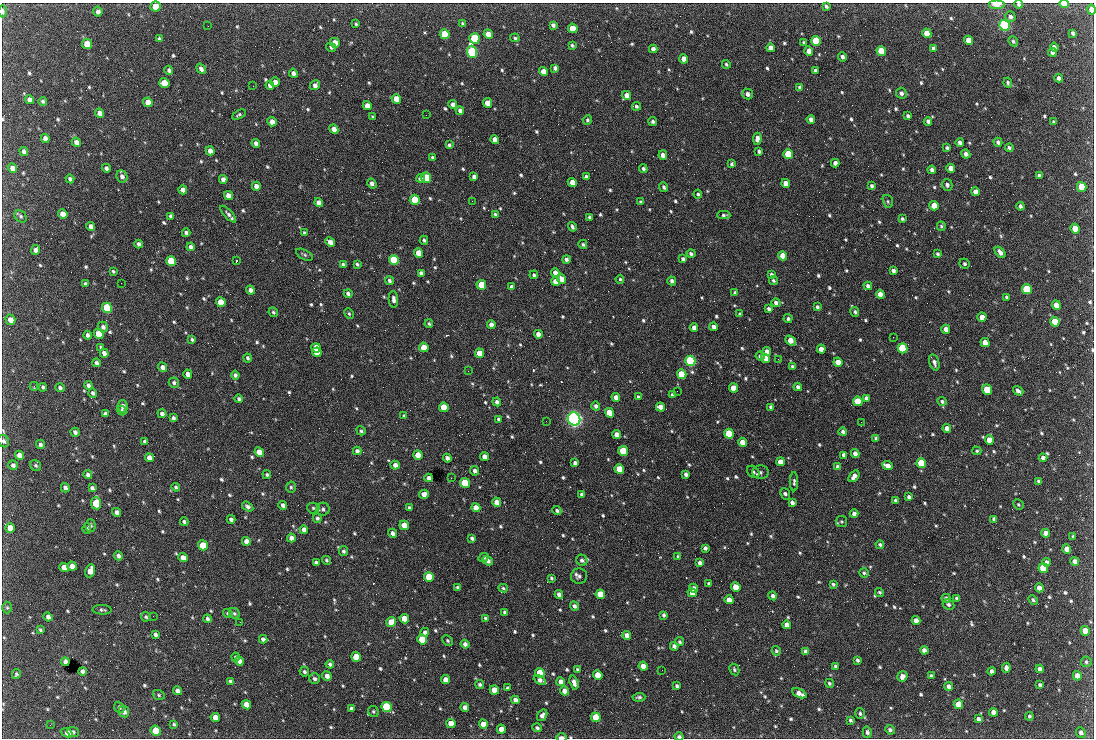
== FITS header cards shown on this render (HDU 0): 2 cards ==
NAXIS1  =                 1092 /fastest changing axis
NAXIS2  =                  736 /next to fastest changing axis

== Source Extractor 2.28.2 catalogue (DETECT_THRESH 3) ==
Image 1092 x 736 px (HDU 0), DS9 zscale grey, 1 PNG px = 1 image px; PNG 1096 x 740 px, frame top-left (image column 1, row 736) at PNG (2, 3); each listed source drawn as its Kron ellipse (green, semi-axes under 4 px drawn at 4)
Background 2140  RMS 43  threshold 128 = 3 sigma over >= 5 px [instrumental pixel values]
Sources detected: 806; of the 806, the 500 brightest by FLUX_AUTO listed and drawn (306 fainter detections omitted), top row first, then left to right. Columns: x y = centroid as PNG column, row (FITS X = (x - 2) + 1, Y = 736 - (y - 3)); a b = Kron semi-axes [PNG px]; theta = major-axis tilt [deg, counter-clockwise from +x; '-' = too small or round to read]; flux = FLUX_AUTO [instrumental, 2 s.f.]
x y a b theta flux
997 4 8 4 0 3.2e+04
1019 4 4 4 - 5.0e+03
1064 4 5 3 - 5.0e+04
156 6 5 5 - 4.6e+04
826 6 4 3 - 5.6e+03
1091 10 5 4 - 2.8e+04
3 11 6 3 -89 8.7e+03
98 12 5 4 - 1.1e+04
1010 17 5 5 - 9.4e+03
356 24 4 3 - 4.5e+03
462 24 4 3 - 4.6e+03
553 25 4 4 - 8.7e+03
1004 25 5 5 - 6.7e+05
208 26 2 2 - 4.5e+03
573 28 5 4 - 5.4e+04
927 33 5 4 - 5.2e+04
1073 33 4 3 - 5.9e+03
445 34 5 4 - 1.5e+05
488 34 5 4 - 3.4e+04
474 38 5 5 - 2.5e+05
515 38 5 3 - 4.6e+03
159 39 4 3 - 5.6e+03
969 40 5 4 - 5.2e+04
816 41 5 4 - 1.8e+05
1013 41 5 4 - 5.5e+03
804 42 3 3 - 4.7e+03
335 43 5 4 - 4.1e+04
87 44 5 5 - 7.0e+04
572 45 4 3 - 4.8e+03
331 47 5 4 - 5.0e+03
1054 47 4 4 - 1.1e+04
771 48 4 4 - 1.9e+04
934 48 4 4 - 9.3e+03
653 49 4 4 - 1.4e+04
809 51 5 4 - 2.4e+04
881 51 5 4 - 8.4e+04
472 52 6 5 - 5.1e+05
1052 52 4 3 - 8.6e+03
842 57 4 4 - 9.0e+03
684 59 4 4 - 2.8e+04
726 64 4 3 - 4.6e+03
555 68 4 4 - 8.0e+03
201 69 5 4 - 9.9e+03
169 70 4 4 - 6.5e+03
815 71 4 4 - 9.5e+03
543 72 5 4 - 3.8e+04
293 73 4 4 - 1.1e+04
1059 78 4 3 - 1.0e+04
275 82 4 4 - 1.7e+04
164 83 5 4 - 5.7e+04
1008 83 5 4 - 4.5e+03
270 85 4 4 - 1.2e+04
315 85 5 4 - 1.2e+04
253 86 2 2 - 1.9e+04
800 87 4 3 - 8.4e+03
901 93 5 5 - 9.2e+03
748 94 5 5 - 9.3e+03
627 95 4 4 - 2.7e+04
396 99 5 4 - 4.6e+04
29 100 5 4 - 1.3e+04
43 101 4 4 - 5.3e+03
148 102 5 4 - 3.6e+04
487 103 5 4 - 3.1e+04
453 104 4 4 - 1.1e+04
367 106 4 4 - 2.5e+04
637 106 4 4 - 6.3e+03
460 111 4 4 - 1.0e+04
100 113 5 4 - 1.9e+04
239 115 7 4 27 5.0e+03
426 115 2 2 - 6.2e+03
908 116 4 3 - 6.0e+03
373 117 3 3 - 4.3e+03
811 119 4 4 - 1.4e+04
587 120 5 4 - 4.8e+03
653 121 4 4 - 6.8e+03
928 121 4 3 - 8.1e+03
272 122 5 4 - 2.4e+04
1054 122 4 3 - 4.4e+03
334 129 5 4 - 2.1e+04
45 138 4 4 - 1.4e+04
495 139 4 4 - 2.6e+04
757 139 6 4 84 1.4e+04
76 142 5 4 - 1.6e+04
960 142 4 4 - 9.6e+03
998 142 4 4 - 7.7e+03
256 143 4 4 - 1.2e+04
449 145 4 3 - 5.4e+03
947 148 4 3 - 6.4e+03
1009 148 4 4 - 6.8e+03
210 151 4 4 - 1.9e+04
759 151 4 3 - 6.6e+03
24 152 4 4 - 1.0e+04
788 154 5 4 - 1.3e+05
966 154 5 4 - 1.3e+04
663 155 5 4 - 1.7e+04
432 157 3 3 - 5.1e+03
835 163 4 4 - 1.3e+04
732 164 4 3 - 5.5e+03
12 168 5 4 - 1.9e+04
106 168 4 4 - 9.4e+03
951 168 4 4 - 2.2e+04
643 169 4 4 - 7.0e+03
932 170 4 4 - 9.9e+03
1039 175 4 3 - 6.5e+03
122 176 6 5 - 1.1e+04
474 177 4 4 - 9.8e+03
586 177 4 4 - 9.5e+03
426 178 5 5 - 1.4e+05
70 179 4 3 - 7.0e+03
223 179 4 4 - 1.6e+04
420 179 4 4 - 1.1e+04
572 182 4 4 - 2.9e+04
786 183 4 4 - 2.9e+04
372 184 5 4 - 1.2e+04
947 185 6 5 - 8.2e+03
256 186 4 4 - 1.5e+04
871 186 4 3 - 5.9e+03
664 187 5 4 - 6.0e+03
1082 187 5 4 - 9.2e+04
183 190 4 4 - 1.5e+04
975 192 4 4 - 2.3e+04
698 194 4 4 - 4.3e+03
228 196 5 4 - 2.0e+04
415 200 5 5 - 1.3e+05
472 201 2 2 - 5.9e+03
888 201 6 5 - 4.5e+03
641 202 3 3 - 4.7e+03
319 203 4 4 - 2.2e+04
934 206 5 4 - 5.1e+04
1020 206 4 3 - 7.3e+03
63 214 5 4 - 3.0e+04
228 214 10 4 -48 9.9e+03
495 214 4 3 - 5.4e+03
724 215 6 4 -1 5.4e+03
21 216 7 5 -47 6.2e+03
171 216 4 4 - 8.4e+03
590 217 4 3 - 6.6e+03
902 219 4 3 - 5.1e+03
91 226 4 4 - 1.7e+04
941 226 5 4 - 4.6e+03
572 227 5 3 - 7.2e+03
1075 228 5 4 - 7.1e+04
186 233 4 3 - 8.0e+03
304 233 4 3 - 4.4e+03
424 240 4 3 - 5.8e+03
330 242 5 4 - 1.9e+04
139 244 4 4 - 8.9e+03
583 244 4 4 - 5.7e+03
191 247 4 4 - 1.1e+04
36 250 5 4 - 1.6e+04
1000 252 7 4 -50 1.5e+04
419 253 5 4 - 5.1e+04
691 254 4 4 - 6.0e+03
938 254 4 3 - 4.9e+03
304 255 9 5 -27 5.9e+03
783 256 5 4 - 3.6e+04
566 259 4 4 - 8.1e+03
683 259 4 4 - 7.6e+03
394 260 5 5 - 2.3e+05
171 261 5 5 - 1.9e+05
236 261 3 2 - 1.1e+05
343 264 4 3 - 4.6e+03
357 264 4 3 - 4.7e+03
964 264 5 4 - 6.0e+03
113 271 4 3 - 4.4e+03
893 271 4 4 - 9.4e+03
555 272 4 4 - 1.4e+04
421 273 4 4 - 1.1e+04
771 274 3 3 - 5.3e+03
534 275 4 3 - 4.9e+03
562 279 5 4 - 2.6e+04
620 279 4 3 - 4.3e+03
773 280 5 4 - 5.6e+03
389 281 4 4 - 6.4e+03
555 281 4 4 - 2.3e+04
672 281 4 4 - 8.7e+03
121 283 2 2 - 8.5e+03
85 284 4 3 - 6.6e+03
481 285 5 4 - 7.6e+04
868 286 4 4 - 9.5e+03
511 287 4 3 - 8.0e+03
1027 289 5 4 - 2.3e+05
250 290 4 4 - 1.2e+04
735 293 4 3 - 6.0e+03
348 294 4 3 - 7.7e+03
880 294 4 4 - 2.4e+04
1007 297 4 3 - 5.3e+03
393 299 8 4 -85 1.1e+04
221 302 5 4 - 8.0e+04
776 303 4 4 - 9.9e+03
1056 305 5 4 - 3.8e+04
817 307 4 3 - 5.6e+03
107 308 5 5 - 2.8e+05
769 309 4 3 - 6.6e+03
273 312 5 4 - 4.7e+03
855 312 5 4 - 6.4e+03
349 314 6 4 -63 4.3e+03
740 314 3 3 - 4.8e+03
982 317 4 4 - 3.1e+04
788 319 4 4 - 6.2e+03
10 320 5 5 - 2.5e+04
1055 322 5 4 - 8.4e+04
429 324 4 3 - 4.6e+03
491 325 4 4 - 1.6e+04
103 327 5 5 - 8.7e+03
694 327 4 4 - 1.4e+04
714 327 4 4 - 1.4e+04
946 329 4 4 - 2.1e+04
99 334 5 5 - 1.0e+05
538 334 4 4 - 1.8e+04
88 335 4 4 - 9.1e+03
893 337 2 2 - 1.4e+04
192 340 4 3 - 5.3e+03
791 340 6 4 -39 3.2e+04
985 342 5 4 - 3.3e+04
101 347 4 3 - 4.4e+03
424 347 5 4 - 3.5e+04
316 348 5 4 - 6.5e+04
902 348 5 4 - 2.4e+05
821 349 4 4 - 2.1e+04
767 351 4 4 - 1.3e+04
317 352 5 4 - 6.8e+04
104 353 4 4 - 1.3e+04
479 353 5 4 - 4.1e+04
760 356 4 3 - 5.7e+03
247 358 4 4 - 5.6e+03
765 358 5 4 - 2.4e+04
778 359 2 2 - 1.2e+04
690 361 5 5 - 5.7e+05
838 362 4 4 - 3.0e+04
934 362 8 5 -74 1.2e+04
96 363 4 3 - 9.3e+03
162 367 5 4 - 1.5e+04
793 367 4 3 - 7.0e+03
468 371 2 2 - 5.9e+03
188 374 4 4 - 1.8e+04
682 374 5 4 - 1.5e+05
235 375 4 4 - 7.3e+03
174 383 5 5 - 7.1e+03
88 385 4 4 - 9.0e+03
34 386 4 3 - 4.3e+03
43 387 4 3 - 6.3e+03
798 387 4 4 - 1.1e+04
60 388 4 4 - 7.2e+03
733 388 4 4 - 3.5e+04
987 389 5 4 - 8.8e+04
677 391 2 2 - 5.6e+03
1018 391 5 3 - 1.1e+04
93 393 5 4 - 8.1e+03
672 395 4 3 - 5.6e+03
616 397 4 4 - 2.1e+04
638 397 4 3 - 6.5e+03
866 398 4 4 - 1.1e+04
239 399 4 4 - 6.5e+03
858 401 5 4 - 8.5e+04
942 401 4 4 - 5.8e+03
497 402 4 4 - 9.7e+03
123 406 6 5 - 1.3e+04
596 406 4 4 - 8.1e+03
444 407 5 4 - 1.2e+05
660 407 5 4 - 3.0e+04
771 407 4 4 - 8.9e+03
122 410 5 4 - 5.1e+03
609 413 5 4 - 9.7e+04
105 414 4 4 - 9.0e+03
162 414 5 4 - 1.0e+04
404 416 4 3 - 6.2e+03
173 418 4 3 - 6.9e+03
499 419 4 3 - 7.6e+03
574 419 7 6 - 1.3e+06
546 421 2 2 - 6.5e+03
861 422 2 2 - 6.8e+03
947 428 4 4 - 1.9e+04
361 431 5 4 - 5.1e+03
75 432 4 4 - 8.8e+03
843 432 4 4 - 8.1e+03
729 434 5 4 - 1.4e+05
617 435 4 4 - 2.6e+04
876 438 4 3 - 5.8e+03
989 440 5 4 - 4.0e+04
4 441 6 5 - 8.1e+03
145 441 4 3 - 8.2e+03
742 442 4 4 - 3.2e+04
40 444 5 4 - 7.3e+03
357 451 4 4 - 9.2e+03
623 451 5 4 - 1.1e+05
977 451 4 4 - 4.8e+03
259 452 5 4 - 4.0e+04
855 453 4 4 - 1.5e+04
19 455 5 4 - 1.9e+04
418 455 5 4 - 5.4e+04
844 455 4 4 - 1.2e+04
484 457 4 4 - 1.8e+04
149 458 4 4 - 2.2e+04
447 458 4 4 - 1.2e+04
1043 458 4 4 - 1.3e+04
780 462 4 4 - 2.7e+04
575 463 4 4 - 9.4e+03
921 463 5 4 - 1.4e+05
13 465 5 4 - 1.0e+04
395 465 4 4 - 1.7e+04
36 466 6 5 - 5.2e+03
887 466 6 4 -24 2.2e+04
838 467 4 4 - 1.2e+04
619 469 5 4 - 8.4e+04
475 471 5 4 - 9.5e+03
753 472 7 5 -44 7.4e+03
760 472 8 7 - 8.0e+03
686 474 4 4 - 9.9e+03
88 475 4 4 - 9.1e+03
267 475 4 4 - 5.3e+03
854 476 7 4 49 1.6e+04
429 478 4 3 - 1.0e+04
451 478 2 2 - 5.3e+03
1038 481 4 3 - 5.4e+03
794 482 9 4 89 6.1e+03
465 483 5 5 - 1.6e+05
176 487 4 3 - 4.9e+03
291 487 5 4 - 4.9e+03
65 488 5 4 - 9.3e+03
92 488 4 4 - 8.4e+03
424 494 5 4 - 1.6e+04
582 494 4 3 - 6.9e+03
785 494 6 4 -69 8.4e+03
909 497 4 3 - 8.5e+03
895 500 4 4 - 6.6e+03
497 502 5 4 - 2.9e+04
96 503 6 5 - 1.5e+05
792 503 4 3 - 8.9e+03
1018 504 5 5 - 4.4e+03
283 505 4 4 - 1.1e+04
248 507 6 4 -34 8.3e+03
409 507 3 3 - 4.4e+03
313 508 6 5 - 5.6e+03
476 508 4 4 - 2.9e+04
323 509 6 6 - 8.1e+03
557 511 4 4 - 5.4e+03
117 512 5 4 - 1.3e+04
854 514 4 4 - 1.2e+04
317 518 5 4 - 7.0e+03
231 519 4 4 - 1.0e+04
994 519 4 3 - 6.8e+03
841 521 6 5 - 4.4e+03
184 522 4 3 - 6.0e+03
404 525 5 4 - 4.3e+04
90 526 6 5 - 5.8e+03
10 528 5 4 - 4.0e+04
87 528 5 4 - 4.5e+03
304 530 4 4 - 1.8e+04
392 533 4 4 - 1.1e+04
1046 533 4 4 - 1.7e+04
1073 536 4 3 - 4.3e+03
291 538 4 4 - 1.5e+04
472 538 4 3 - 7.3e+03
246 541 4 4 - 1.7e+04
203 545 5 4 - 7.9e+04
880 545 4 4 - 5.6e+03
705 548 4 4 - 8.5e+03
1067 549 4 4 - 2.0e+04
343 551 5 4 - 6.0e+03
118 556 4 3 - 9.1e+03
678 557 3 3 - 6.0e+03
183 558 5 4 - 2.2e+04
484 558 5 4 - 5.2e+03
326 560 4 3 - 4.5e+03
582 560 6 5 - 8.4e+03
488 561 5 4 - 1.1e+04
1075 561 4 4 - 1.6e+04
1046 562 4 3 - 9.9e+03
316 563 4 3 - 8.8e+03
700 563 4 4 - 1.2e+04
72 566 5 4 - 2.2e+04
64 567 5 4 - 2.5e+04
1043 568 5 4 - 1.1e+05
90 571 7 4 71 2.6e+04
864 573 5 4 - 4.4e+03
579 576 8 7 - 9.8e+03
429 577 5 4 - 1.1e+05
551 578 4 3 - 4.4e+03
709 584 4 4 - 8.5e+03
833 584 4 3 - 5.4e+03
458 587 4 3 - 5.6e+03
736 587 5 4 - 5.9e+04
503 588 5 4 - 4.5e+03
694 588 4 4 - 1.7e+04
1039 588 4 4 - 2.1e+04
879 592 5 4 - 4.4e+03
692 593 4 4 - 2.0e+04
559 594 4 4 - 1.2e+04
600 594 5 4 - 7.1e+04
773 596 4 4 - 1.0e+04
946 598 4 4 - 7.2e+03
957 598 4 3 - 8.1e+03
729 600 4 4 - 2.2e+04
1033 600 5 4 - 5.8e+03
948 604 6 5 - 7.1e+03
574 606 5 4 - 8.6e+03
7 608 6 5 - 4.7e+03
102 610 9 4 -2 6.2e+03
505 612 4 3 - 5.8e+03
228 613 5 4 - 5.7e+03
234 613 6 5 - 4.9e+03
664 615 4 3 - 5.9e+03
153 616 2 2 - 9.9e+03
48 617 4 4 - 1.2e+04
146 617 5 4 - 5.0e+03
485 618 4 4 - 5.7e+03
207 619 4 3 - 7.8e+03
404 619 5 4 - 5.4e+04
916 620 4 4 - 1.8e+04
240 622 2 2 - 4.9e+03
391 622 5 5 - 4.9e+04
787 625 4 4 - 1.8e+04
40 630 4 3 - 5.0e+03
1085 631 5 4 - 4.4e+04
425 632 4 4 - 8.6e+03
155 634 4 3 - 7.9e+03
627 635 4 4 - 1.7e+04
263 639 4 4 - 9.3e+03
422 639 5 4 - 8.8e+04
448 640 6 4 -46 5.0e+03
680 642 5 4 - 5.4e+03
465 644 4 4 - 1.2e+04
674 646 4 4 - 1.1e+04
924 650 4 4 - 1.2e+04
776 651 5 4 - 5.1e+03
806 651 4 4 - 1.0e+04
236 657 4 4 - 4.9e+03
356 657 5 4 - 7.8e+04
857 660 3 3 - 6.3e+03
239 661 5 4 - 1.8e+04
65 662 4 4 - 1.2e+04
1086 662 5 5 - 5.2e+03
330 664 4 3 - 7.9e+03
643 666 4 4 - 2.2e+04
835 666 3 3 - 5.4e+03
1006 668 5 4 - 9.7e+03
577 669 3 3 - 5.0e+03
734 669 6 4 -61 5.7e+03
1040 669 4 4 - 1.4e+04
662 670 2 2 - 5.7e+03
82 671 4 4 - 9.4e+03
991 671 4 3 - 9.7e+03
304 672 5 4 - 5.5e+03
540 673 5 4 - 9.9e+04
16 674 5 4 - 4.8e+03
598 675 5 4 - 5.4e+04
327 676 5 4 - 1.7e+04
902 676 5 5 - 1.2e+04
931 676 4 3 - 4.9e+03
1077 676 5 4 - 2.6e+04
314 679 5 5 - 7.8e+03
446 680 4 4 - 2.7e+04
540 680 6 4 -28 1.2e+04
230 681 4 3 - 5.1e+03
561 682 4 4 - 1.9e+04
574 683 7 3 -73 1.3e+04
829 683 5 4 - 5.1e+03
480 684 4 4 - 6.2e+03
1040 685 4 3 - 6.2e+03
677 686 4 3 - 6.8e+03
949 686 4 4 - 1.2e+04
508 688 3 3 - 4.7e+03
494 690 5 4 - 3.9e+04
177 691 4 4 - 1.2e+04
564 691 4 4 - 1.9e+04
799 693 8 4 -24 2.0e+04
159 695 6 4 -19 4.4e+03
639 697 6 4 3 6.2e+03
515 700 4 4 - 1.3e+04
958 704 5 4 - 7.0e+04
246 705 5 4 - 3.6e+04
119 707 6 5 - 6.4e+03
386 707 5 5 - 2.8e+05
465 707 4 4 - 1.8e+04
351 708 4 3 - 6.6e+03
373 711 6 5 - 4.7e+03
124 712 6 5 - 1.4e+04
993 712 4 4 - 1.5e+04
860 713 5 4 - 5.6e+03
542 715 6 4 55 1.1e+04
1029 716 4 4 - 4.8e+03
596 717 5 4 - 7.9e+04
215 718 5 4 - 2.7e+04
978 719 4 3 - 9.1e+03
850 720 4 3 - 5.8e+03
451 723 5 4 - 4.4e+04
174 724 4 3 - 4.7e+03
483 724 5 4 - 3.9e+04
50 725 3 2 - 5.0e+03
537 728 5 4 - 5.7e+03
501 729 4 4 - 2.6e+04
890 730 5 4 - 7.9e+03
156 731 5 5 - 8.4e+04
73 732 6 5 - 5.5e+03
867 732 6 4 -74 8.1e+03
67 733 6 4 -24 3.3e+04
1081 733 5 5 - 9.4e+03
561 737 5 3 - 1.8e+04
679 737 4 4 - 7.2e+03
At the frame edge (FLAGS 8, measured only in part): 9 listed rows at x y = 997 4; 1019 4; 1064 4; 156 6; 1091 10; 3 11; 4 441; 561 737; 679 737
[306 fainter detections neither listed nor drawn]